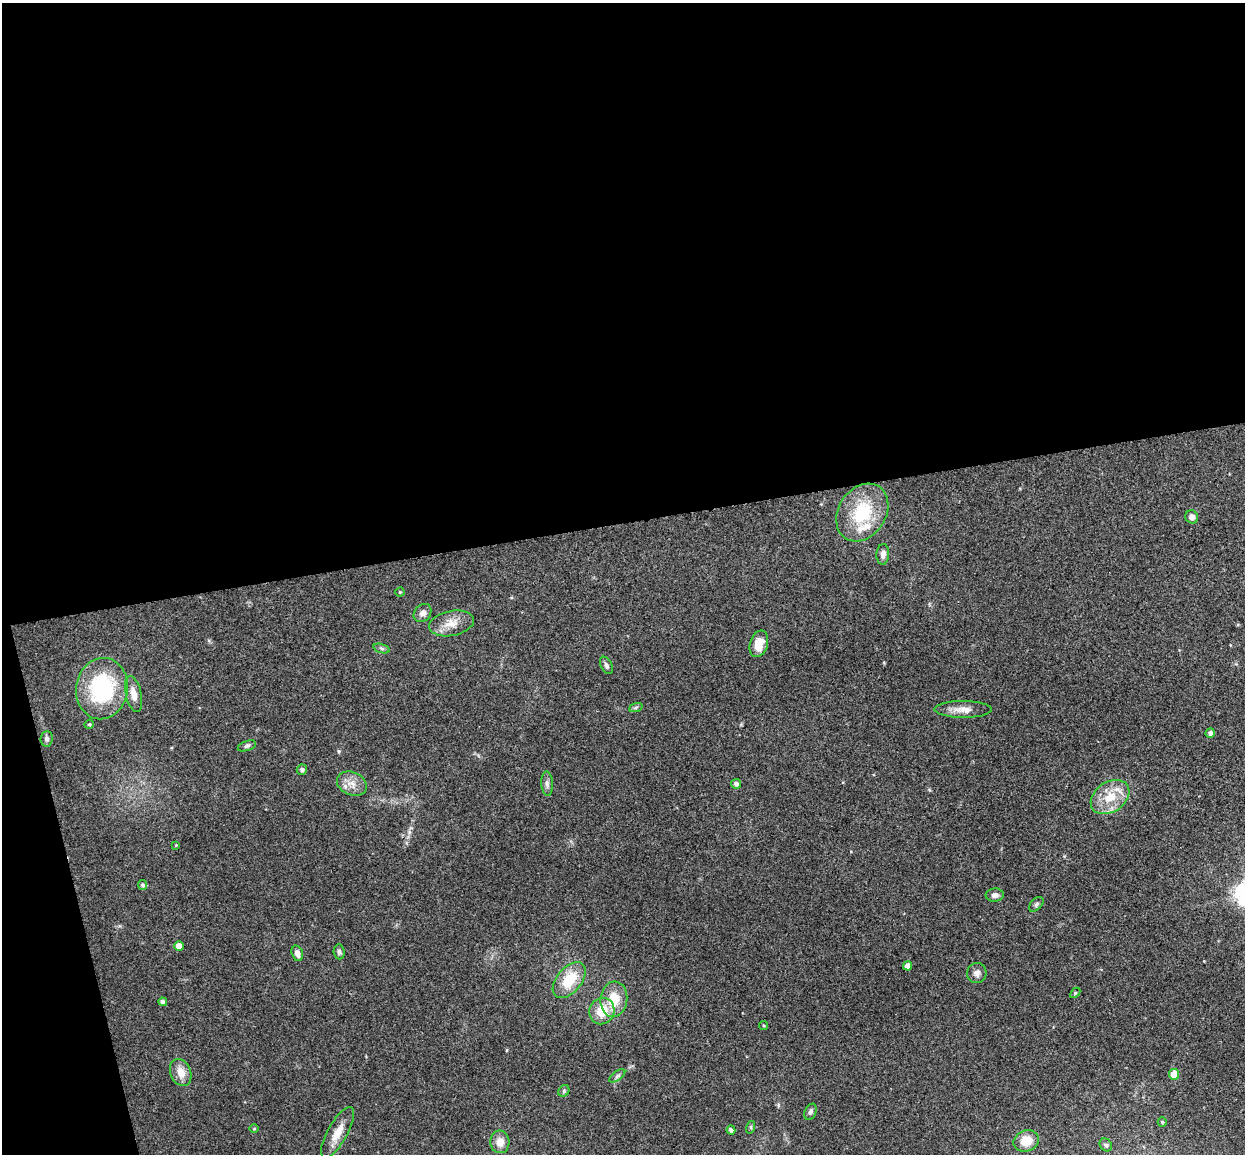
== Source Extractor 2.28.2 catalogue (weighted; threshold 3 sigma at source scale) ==
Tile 1 of 4 x 4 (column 1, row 1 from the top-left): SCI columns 57-1299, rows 3607-4758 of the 5086 x 5028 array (HDU 1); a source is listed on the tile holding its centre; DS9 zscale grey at full resolution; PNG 1247 x 1156 px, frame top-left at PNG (2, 3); each listed source drawn as its Kron ellipse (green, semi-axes under 4 px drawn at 4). Shown black and unused: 48% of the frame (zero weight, under 3 of 4 exposures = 5% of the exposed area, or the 3 px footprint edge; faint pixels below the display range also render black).
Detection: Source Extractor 2.28.2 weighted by HDU 2 'WHT'; one run over the whole footprint, this tile lists its part. Background 0.0743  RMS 0.0078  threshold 0.035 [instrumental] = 3 sigma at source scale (4.5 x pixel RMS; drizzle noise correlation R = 1.50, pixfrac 1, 0.05/0.05 arcsec/px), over >= 5 px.
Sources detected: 53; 3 inside a brighter listed object's ellipse — not listed separately; the other 50 listed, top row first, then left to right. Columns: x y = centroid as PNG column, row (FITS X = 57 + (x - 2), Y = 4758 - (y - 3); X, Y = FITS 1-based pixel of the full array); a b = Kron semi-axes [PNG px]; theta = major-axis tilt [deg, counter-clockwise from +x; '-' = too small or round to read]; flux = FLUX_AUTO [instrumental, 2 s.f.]
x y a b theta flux
862 512 31 23 56 43
1192 517 7 6 - 4.5
883 554 10 6 87 3.6
400 592 4 4 - 0.91
423 613 10 8 49 3.7
452 623 22 12 11 11
759 644 14 9 73 11
382 649 8 3 -19 1.4
606 665 9 5 -63 2.1
102 689 31 26 81 76
133 694 18 8 -77 7.9
636 707 7 4 20 1.4
963 709 28 8 0 8.5
89 724 5 4 - 0.98
1210 733 5 4 - 2.7
47 739 8 6 86 2.3
247 746 9 5 19 1.9
302 770 5 5 - 2.1
352 784 15 11 -22 7.8
547 784 12 6 -86 2.9
736 784 5 5 - 2.8
1110 797 21 15 34 18
176 845 4 3 - 0.66
142 885 5 4 - 1.4
995 895 9 6 2 3.3
1036 904 9 5 46 1.7
179 946 5 4 - 8.2
339 952 7 5 -84 2
297 953 8 5 -75 3.9
908 966 4 4 - 6
977 973 10 9 - 3.5
569 980 21 12 50 24
1075 993 6 4 45 0.94
614 999 18 13 83 19
163 1002 4 4 - 2.8
602 1011 13 12 - 17
764 1025 4 3 - 0.74
181 1072 14 10 -68 9.2
1174 1074 5 5 - 19
617 1076 9 4 35 2
564 1091 6 5 - 1.4
810 1112 8 5 65 2.1
1162 1122 4 4 - 1
751 1127 6 4 73 1.1
254 1129 5 3 - 0.69
731 1130 4 4 - 2.7
338 1133 29 10 61 12
1026 1141 13 10 23 14
500 1142 11 9 -84 7.9
1106 1145 7 5 -48 2.2